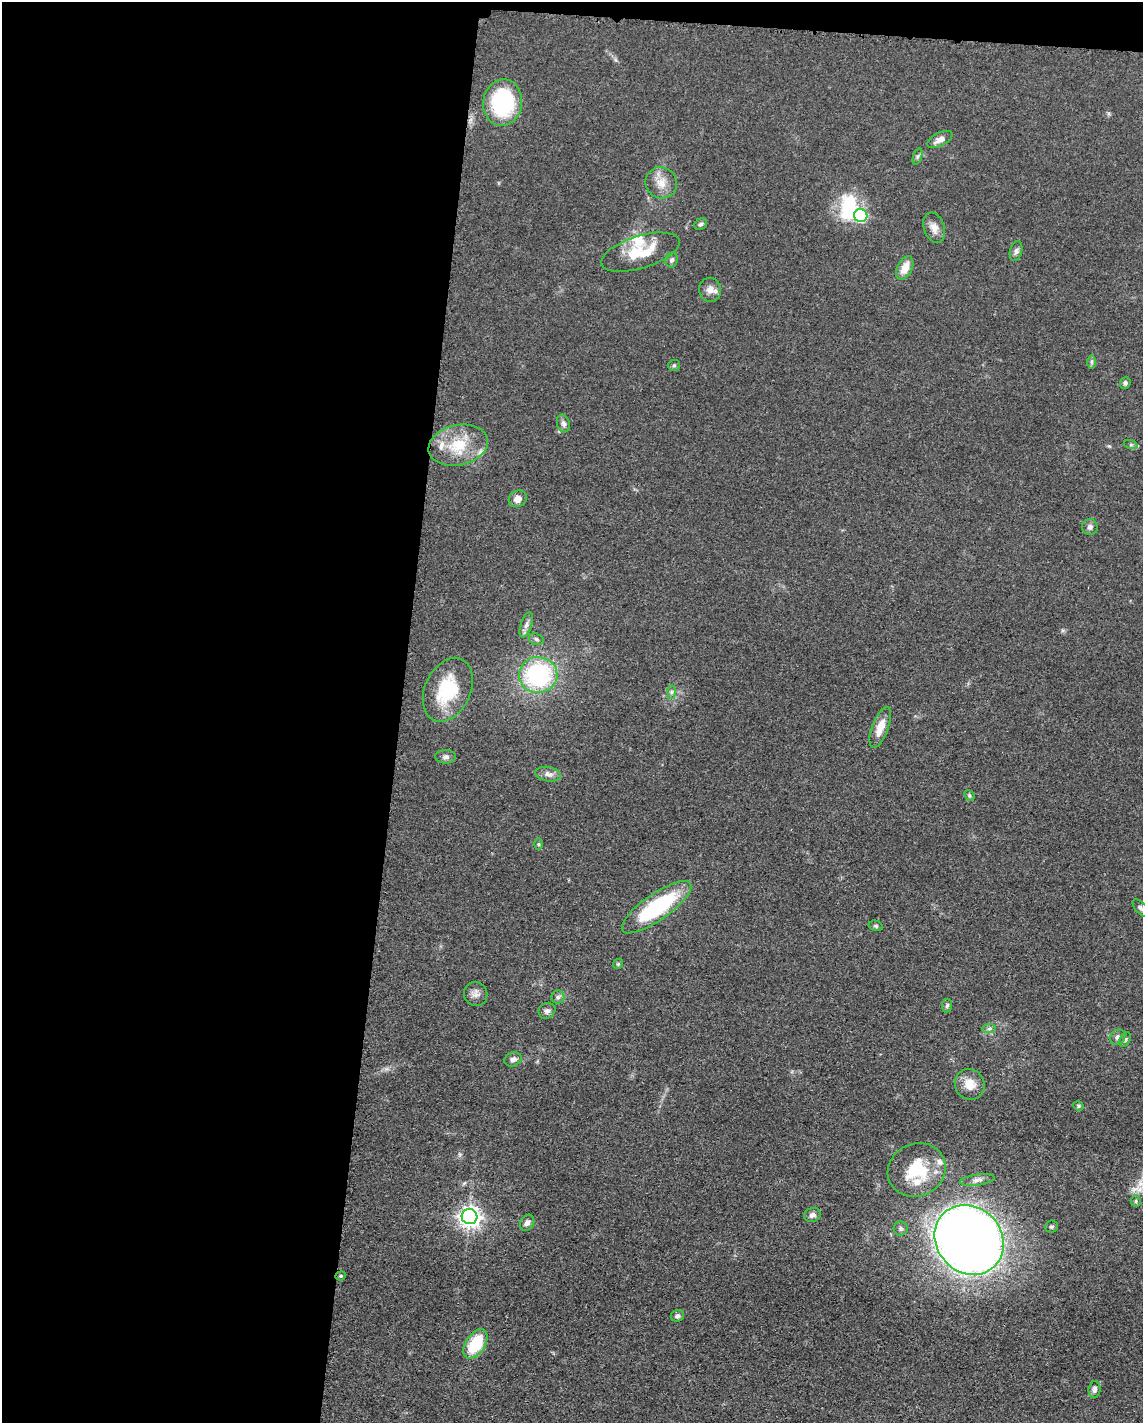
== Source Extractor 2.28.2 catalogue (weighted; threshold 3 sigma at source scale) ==
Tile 1 of 4 x 3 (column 1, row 1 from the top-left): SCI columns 14-1154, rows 3071-4491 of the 4591 x 4659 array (HDU 1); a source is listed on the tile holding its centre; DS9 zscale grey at full resolution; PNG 1145 x 1425 px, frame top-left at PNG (2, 2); each listed source drawn as its Kron ellipse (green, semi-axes under 4 px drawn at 4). Shown black and unused: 36% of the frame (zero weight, under 3 of 5 exposures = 4% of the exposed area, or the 3 px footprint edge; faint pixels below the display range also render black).
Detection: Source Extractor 2.28.2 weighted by HDU 2 'WHT'; one run over the whole footprint, this tile lists its part. Background 0.0483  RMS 0.0056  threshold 0.0254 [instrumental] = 3 sigma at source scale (4.5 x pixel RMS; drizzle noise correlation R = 1.50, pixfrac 1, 0.05/0.05 arcsec/px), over >= 5 px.
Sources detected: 64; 1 inside a brighter object's white glare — neither listed nor drawn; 6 inside a brighter listed object's ellipse — not listed separately; the other 57 listed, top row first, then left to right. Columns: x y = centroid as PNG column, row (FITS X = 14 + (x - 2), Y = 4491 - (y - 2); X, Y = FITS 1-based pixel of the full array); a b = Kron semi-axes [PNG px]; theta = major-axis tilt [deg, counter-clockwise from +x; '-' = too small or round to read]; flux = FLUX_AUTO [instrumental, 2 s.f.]
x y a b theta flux
503 103 23 19 81 52
940 139 14 6 27 4
917 157 8 3 71 1.1
661 183 16 15 - 7.8
861 215 7 6 - 60
701 224 7 5 32 1.1
934 228 16 10 -71 4.5
1016 251 10 6 76 1.8
640 252 41 16 17 20
672 260 7 6 - 1.5
905 268 12 7 64 7.6
710 290 12 11 - 3.9
1091 362 7 4 90 1.1
674 365 6 5 - 0.8
1125 383 6 5 - 1.2
563 423 9 6 -74 2
458 445 30 20 13 21
1131 445 7 4 -18 1.1
518 499 9 8 - 4.2
1090 527 8 8 - 2.2
526 625 13 5 72 2.4
536 639 7 5 -18 1.3
538 675 19 18 - 71
448 690 33 22 65 33
671 692 7 4 89 1.2
880 727 21 8 70 8.2
445 757 10 6 1 2
548 774 13 7 -10 3
969 795 6 4 -47 0.78
539 844 6 4 -89 0.69
656 907 41 13 35 54
1141 908 10 5 -48 1.6
876 926 7 5 -15 1
618 964 5 4 - 0.81
476 994 12 11 - 3.6
558 997 6 6 - 1.5
947 1005 7 5 83 1.3
547 1011 9 7 37 2
989 1029 7 4 2 1.3
1118 1037 8 7 - 2.3
1125 1039 8 5 62 1.2
513 1059 9 6 24 2.7
970 1084 16 14 -57 8.2
1078 1106 5 4 - 0.76
917 1170 29 26 25 29
977 1180 17 5 8 3
1136 1201 5 5 - 0.88
812 1215 8 7 - 2.4
469 1217 8 7 - 350
527 1223 8 6 59 2.1
1051 1227 6 6 - 1
901 1228 7 7 - 1.4
969 1240 37 32 -47 750
341 1276 5 4 - 0.85
677 1316 7 5 20 1.8
475 1344 16 9 56 25
1095 1389 8 6 83 2.1
Isophote crosses this tile's border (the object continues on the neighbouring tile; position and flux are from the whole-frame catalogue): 1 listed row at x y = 1141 908